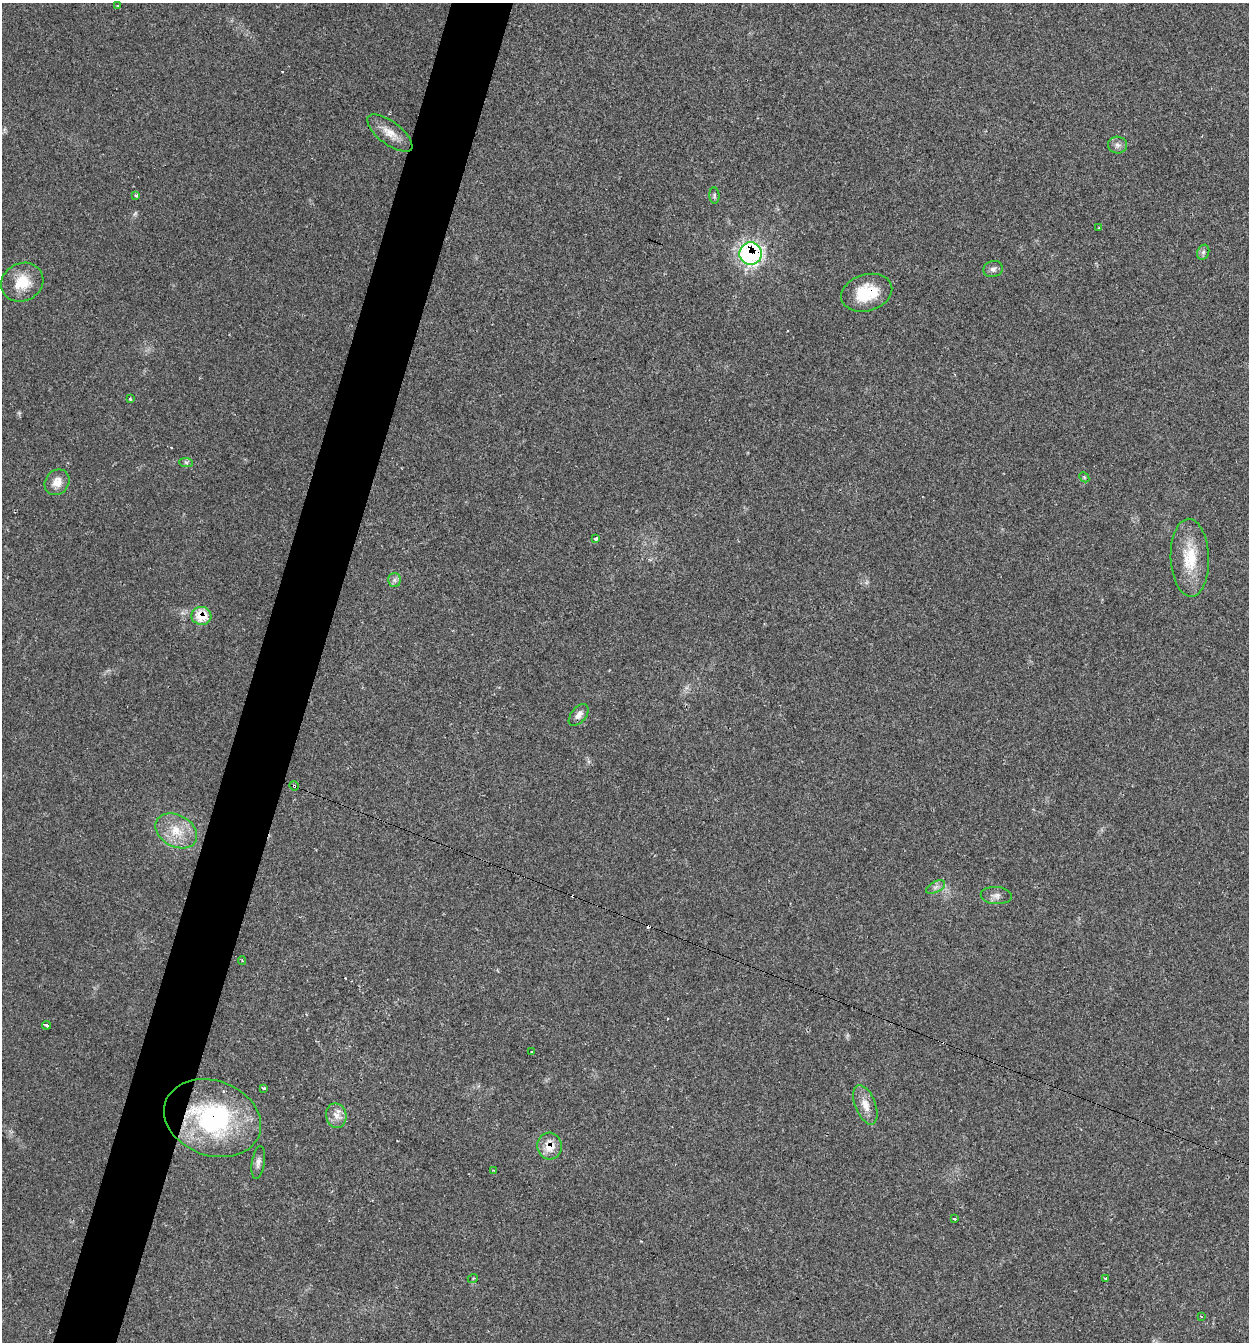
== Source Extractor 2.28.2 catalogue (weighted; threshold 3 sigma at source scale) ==
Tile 7 of 4 x 4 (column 3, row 2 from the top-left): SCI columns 2624-3870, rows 2683-4022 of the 5375 x 5361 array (HDU 1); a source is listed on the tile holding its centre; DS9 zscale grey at full resolution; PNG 1251 x 1344 px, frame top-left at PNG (2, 3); each listed source drawn as its Kron ellipse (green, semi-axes under 4 px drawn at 4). Shown black and unused: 5% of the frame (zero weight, under 2 of 3 exposures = <1% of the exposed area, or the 3 px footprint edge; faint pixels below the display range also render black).
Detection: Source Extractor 2.28.2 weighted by HDU 2 'WHT'; one run over the whole footprint, this tile lists its part. Background 0.0712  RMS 0.0074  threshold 0.0332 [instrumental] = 3 sigma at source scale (4.5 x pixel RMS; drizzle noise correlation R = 1.50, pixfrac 1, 0.05/0.05 arcsec/px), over >= 5 px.
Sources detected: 44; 5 cosmic-ray / hot-pixel residue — neither listed nor drawn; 1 inside a brighter listed object's ellipse — not listed separately; the other 38 listed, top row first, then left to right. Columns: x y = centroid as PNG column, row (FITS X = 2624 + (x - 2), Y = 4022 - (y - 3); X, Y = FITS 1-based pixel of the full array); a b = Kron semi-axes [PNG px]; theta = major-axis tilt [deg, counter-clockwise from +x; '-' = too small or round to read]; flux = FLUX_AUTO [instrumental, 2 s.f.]
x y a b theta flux
117 6 3 3 - 1.6
390 133 27 11 -37 10
1118 145 9 8 - 3.1
136 195 4 3 - 1.3
714 195 8 5 -86 1.5
1099 228 3 2 - 0.8
1203 252 8 6 68 1.9
751 254 11 11 - 150
993 269 10 8 17 2.7
22 282 21 19 28 19
867 293 26 18 17 27
130 399 3 3 - 0.89
186 462 7 4 -2 1.5
1084 477 6 4 -46 0.96
57 482 13 11 50 8.2
596 538 4 3 - 3.4
1190 558 39 19 -88 27
394 580 7 6 - 2.1
201 616 10 9 - 17
579 715 13 7 51 4.4
294 786 5 3 - 3.5
176 831 22 15 -29 18
936 887 10 5 27 2.7
996 896 15 8 -4 4.2
242 960 4 3 - 1.2
47 1025 4 3 - 4.8
532 1052 3 2 - 0.67
263 1088 4 3 - 3
865 1105 21 10 -69 8.6
336 1116 12 10 -78 6.4
212 1118 50 37 -20 120
550 1146 13 12 - 11
258 1162 16 6 80 3.5
493 1170 3 3 - 0.71
954 1219 3 3 - 1.6
473 1278 5 3 - 0.67
1106 1279 3 3 - 9
1201 1316 3 2 - 0.57
Overlapping masked pixels (flux is a lower limit): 6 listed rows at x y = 751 254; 867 293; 201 616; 294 786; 212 1118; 550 1146